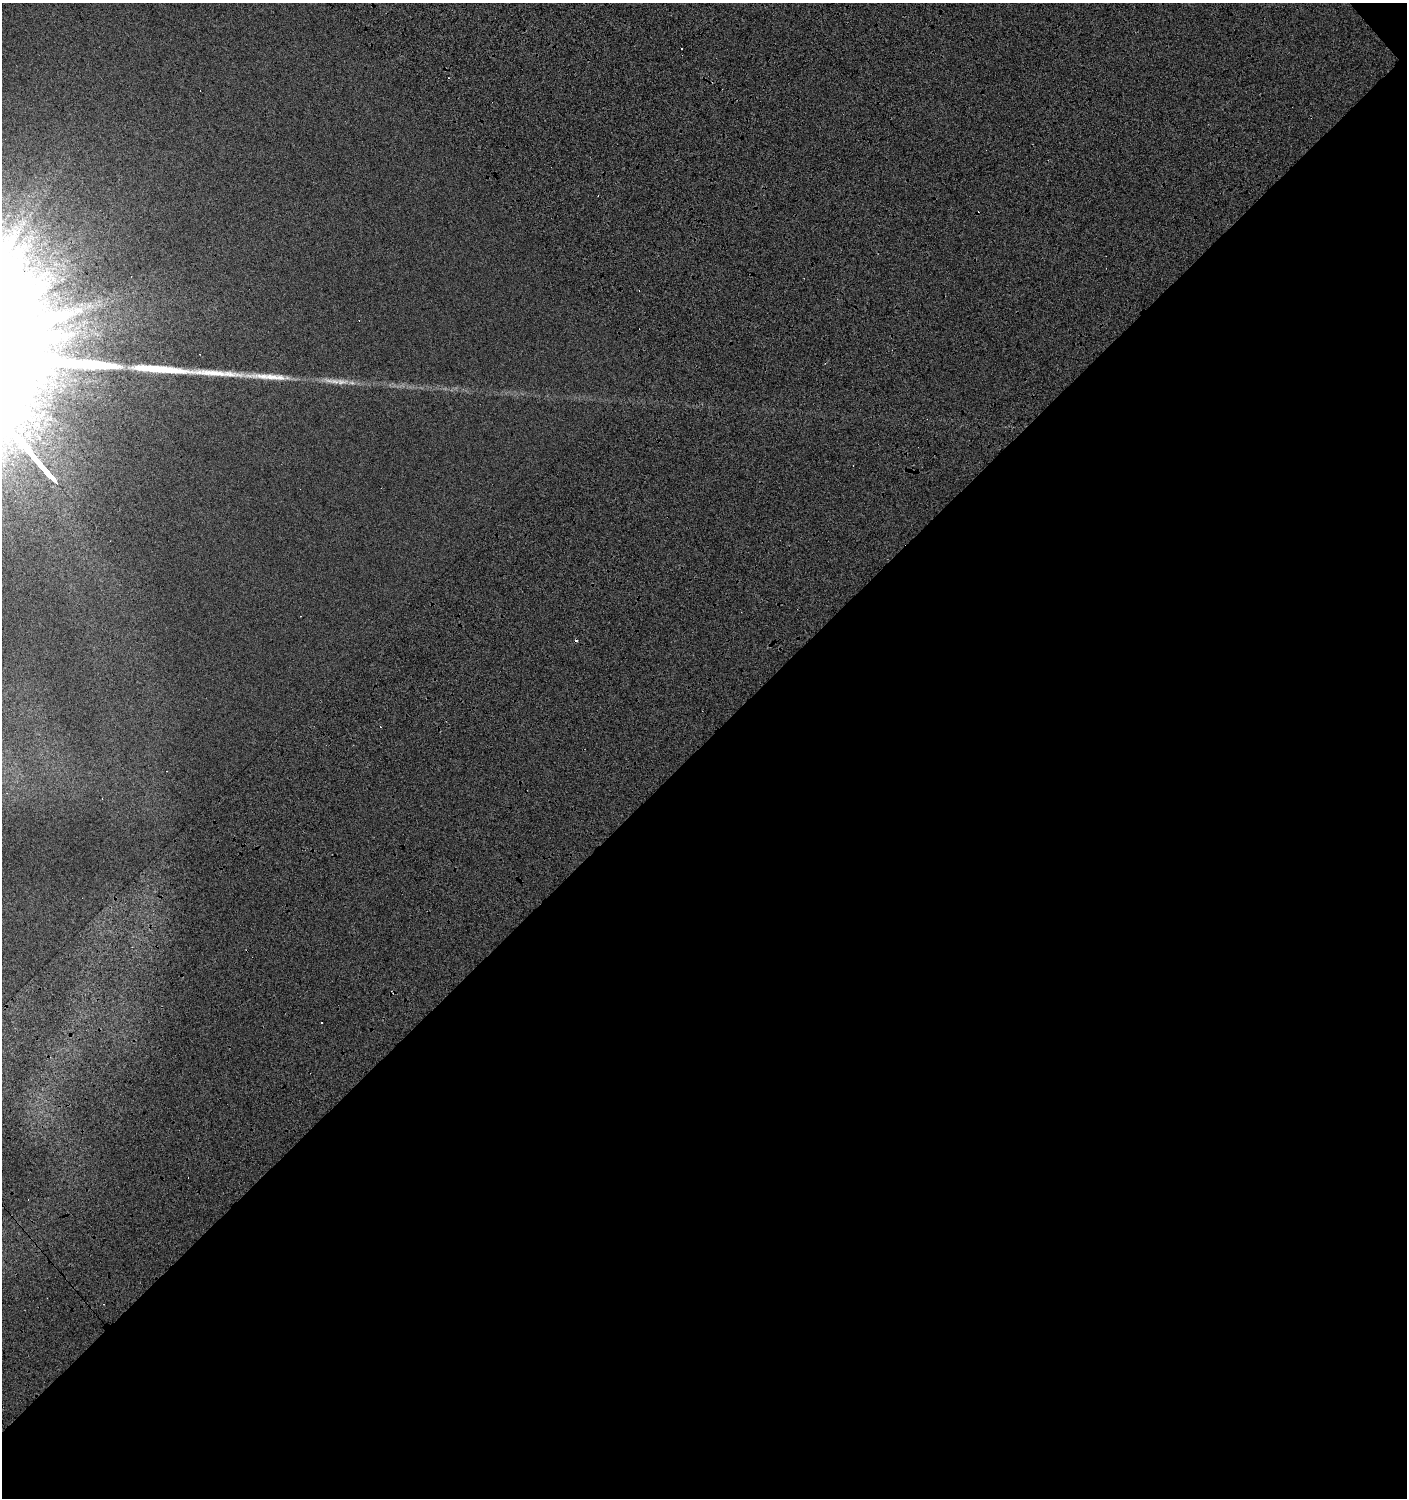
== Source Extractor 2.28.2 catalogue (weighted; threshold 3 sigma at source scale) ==
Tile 4 of 2 x 2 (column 2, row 2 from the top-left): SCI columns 1501-2905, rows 1-1496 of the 2983 x 2993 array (HDU 1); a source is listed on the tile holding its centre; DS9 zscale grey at full resolution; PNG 1409 x 1500 px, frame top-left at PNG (2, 3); no overlay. Shown black and unused: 51% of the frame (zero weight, under 2 of 6 exposures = <1% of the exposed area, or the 3 px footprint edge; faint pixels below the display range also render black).
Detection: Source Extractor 2.28.2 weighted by HDU 2 'WHT'; one run over the whole footprint, this tile lists its part. Background -0.00799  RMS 0.016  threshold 0.0643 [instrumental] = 3 sigma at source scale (4.09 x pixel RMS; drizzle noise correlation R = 1.36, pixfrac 0.8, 0.0396/0.0396 arcsec/px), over >= 5 px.
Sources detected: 17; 1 too faint to see at this stretch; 8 cosmic-ray / hot-pixel residue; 3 long thin detections or spike segments (spike, bleed or trail) — not listed; the other 5 listed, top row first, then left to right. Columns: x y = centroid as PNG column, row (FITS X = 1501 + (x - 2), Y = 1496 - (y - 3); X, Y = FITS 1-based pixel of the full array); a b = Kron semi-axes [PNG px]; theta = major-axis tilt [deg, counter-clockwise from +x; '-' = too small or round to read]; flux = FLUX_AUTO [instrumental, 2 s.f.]
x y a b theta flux
681 49 3 3 - 2.1
80 310 9 7 -2 5.3
47 372 18 9 -7 15
332 381 35 8 -9 18
322 1023 3 3 - 2.6